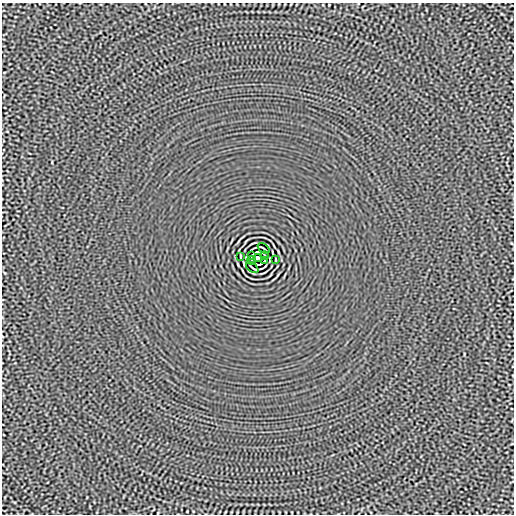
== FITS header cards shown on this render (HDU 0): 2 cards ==
NAXIS1  =                  512
NAXIS2  =                  512

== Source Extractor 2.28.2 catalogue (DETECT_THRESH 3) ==
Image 512 x 512 px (HDU 0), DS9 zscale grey, 1 PNG px = 1 image px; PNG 516 x 516 px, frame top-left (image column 1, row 512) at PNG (2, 3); each listed source drawn as its Kron ellipse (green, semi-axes under 4 px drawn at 4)
Background -2.54e-05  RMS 0.0015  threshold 0.0045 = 3 sigma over >= 5 px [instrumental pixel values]
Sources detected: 11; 2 with non-positive FLUX_AUTO (blend fragments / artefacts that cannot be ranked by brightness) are neither listed nor drawn; the other 9 listed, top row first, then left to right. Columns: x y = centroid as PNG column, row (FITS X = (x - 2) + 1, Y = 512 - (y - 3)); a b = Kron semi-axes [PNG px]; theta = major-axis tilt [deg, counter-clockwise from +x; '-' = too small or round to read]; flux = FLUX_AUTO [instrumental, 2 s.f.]
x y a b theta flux
264 248 6 2 -35 0.11
240 256 3 2 - 0.056
251 256 4 2 - 0.092
265 256 4 2 - 0.068
258 258 4 4 - 3.8
251 260 4 2 - 0.068
265 260 3 2 - 0.079
276 260 3 2 - 0.056
252 267 7 2 -38 0.11
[2 non-positive-flux detections neither listed nor drawn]